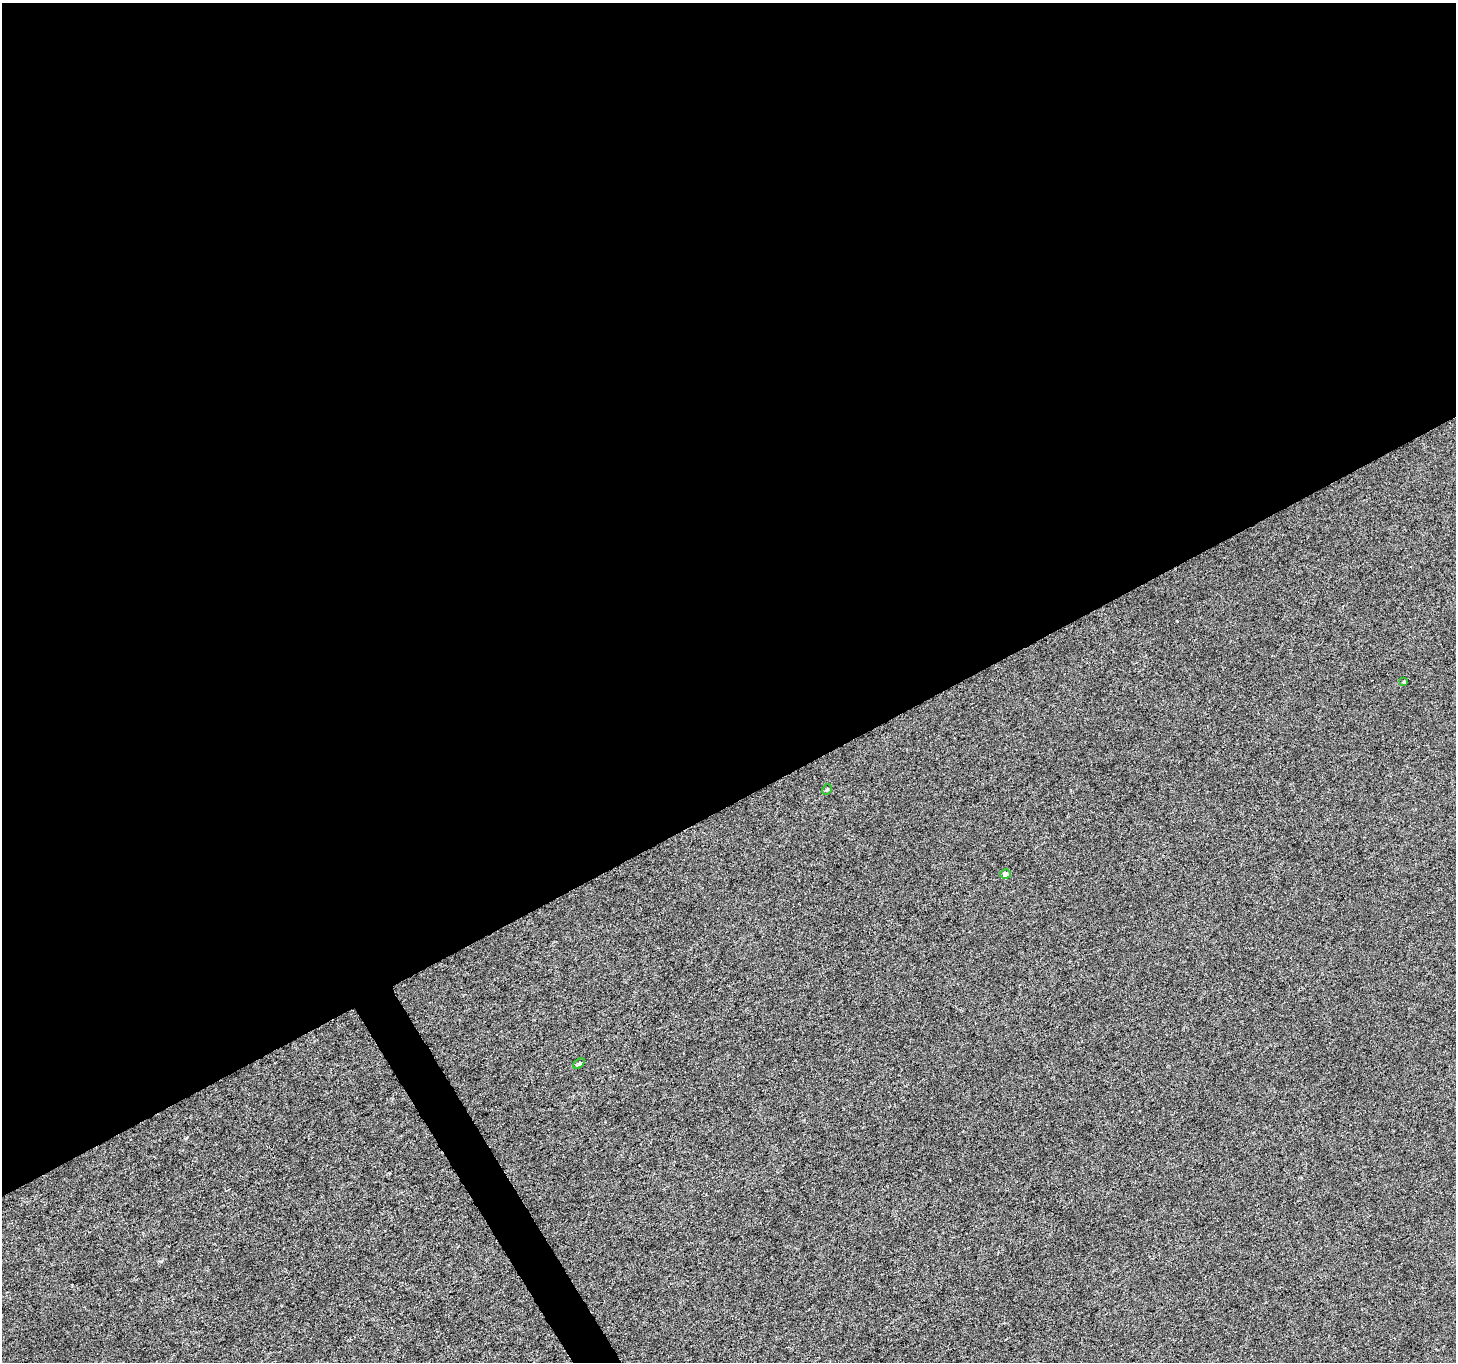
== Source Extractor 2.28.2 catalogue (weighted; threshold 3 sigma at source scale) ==
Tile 2 of 4 x 4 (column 2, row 1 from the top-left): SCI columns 1462-2915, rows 4251-5610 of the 5826 x 5721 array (HDU 1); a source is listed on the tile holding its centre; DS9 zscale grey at full resolution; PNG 1458 x 1364 px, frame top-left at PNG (2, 3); each listed source drawn as its Kron ellipse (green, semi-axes under 4 px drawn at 4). Shown black and unused: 60% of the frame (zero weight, under 4 of 8 exposures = <1% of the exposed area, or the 3 px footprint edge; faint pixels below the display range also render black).
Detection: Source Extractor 2.28.2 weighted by HDU 2 'WHT'; one run over the whole footprint, this tile lists its part. Background 8.77e-04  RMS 0.0013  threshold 0.00533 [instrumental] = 3 sigma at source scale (4.09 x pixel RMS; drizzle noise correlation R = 1.36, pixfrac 0.8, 0.0396/0.0396 arcsec/px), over >= 5 px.
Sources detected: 4; all 4 listed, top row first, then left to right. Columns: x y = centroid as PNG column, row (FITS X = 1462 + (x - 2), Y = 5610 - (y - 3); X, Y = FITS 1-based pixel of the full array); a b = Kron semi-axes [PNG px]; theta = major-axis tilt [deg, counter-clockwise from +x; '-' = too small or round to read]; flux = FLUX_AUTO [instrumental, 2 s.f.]
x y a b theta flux
1404 681 4 4 - 0.13
827 789 6 4 61 0.17
1005 874 5 5 - 0.61
579 1064 6 4 37 0.2